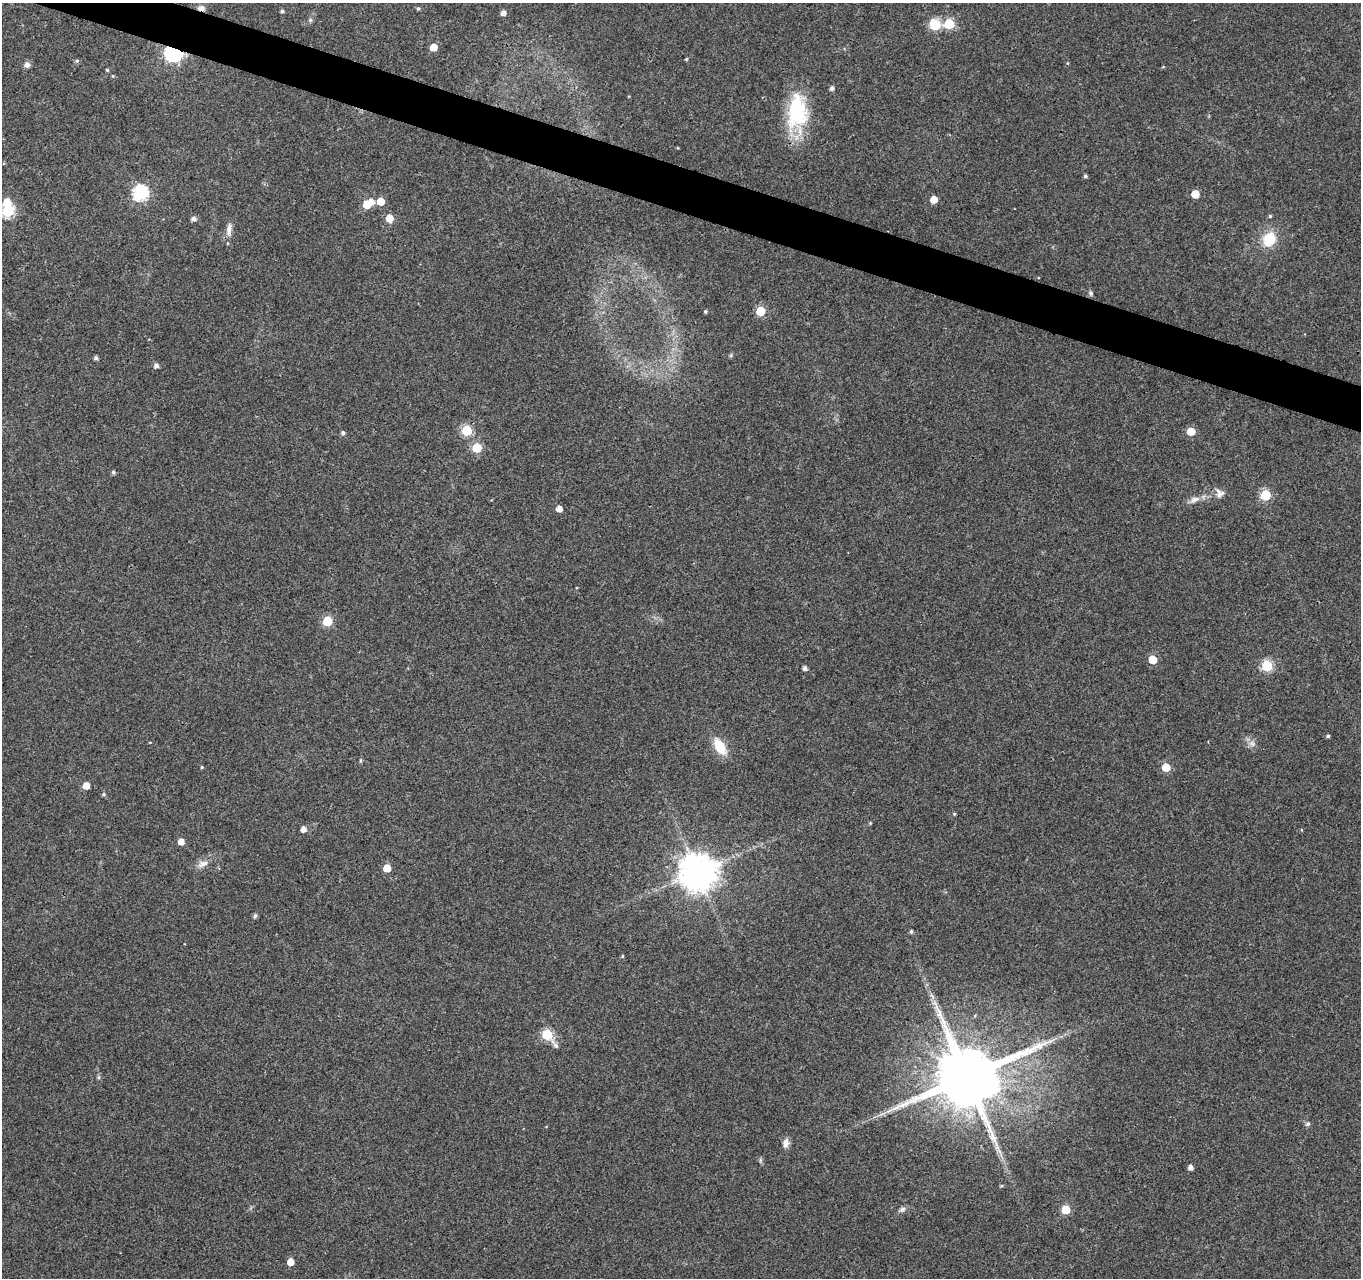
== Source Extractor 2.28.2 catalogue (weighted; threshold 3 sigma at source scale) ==
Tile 11 of 4 x 4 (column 3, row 3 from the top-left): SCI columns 2721-4079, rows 1492-2767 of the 5450 x 5597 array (HDU 1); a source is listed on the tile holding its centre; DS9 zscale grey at full resolution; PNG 1363 x 1280 px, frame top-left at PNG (2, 3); no overlay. Shown black and unused: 3% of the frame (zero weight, under 3 of 4 exposures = <1% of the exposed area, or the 3 px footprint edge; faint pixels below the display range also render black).
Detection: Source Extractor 2.28.2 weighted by HDU 2 'WHT'; one run over the whole footprint, this tile lists its part. Background 0.0376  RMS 0.0033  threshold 0.015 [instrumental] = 3 sigma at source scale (4.5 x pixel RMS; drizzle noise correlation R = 1.50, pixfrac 1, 0.0396/0.0396 arcsec/px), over >= 5 px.
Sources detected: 78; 1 inside a brighter object's white glare — not listed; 1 inside a brighter listed object's ellipse — not listed separately; the other 76 listed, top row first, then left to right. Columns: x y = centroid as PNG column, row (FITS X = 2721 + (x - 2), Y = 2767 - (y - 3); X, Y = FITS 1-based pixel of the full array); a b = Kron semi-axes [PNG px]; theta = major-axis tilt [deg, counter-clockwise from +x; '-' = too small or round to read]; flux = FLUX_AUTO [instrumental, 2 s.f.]
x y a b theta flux
201 8 9 6 -10 1.5
418 9 4 4 - 0.46
282 11 4 4 - 0.61
503 13 4 4 - 1.8
310 20 6 5 - 0.58
935 24 7 6 - 21
949 24 6 6 - 18
433 47 5 5 - 5.5
173 53 7 6 - 120
686 59 4 3 - 0.37
77 61 6 5 - 0.58
27 65 7 7 - 1.4
107 70 4 4 - 0.42
113 76 4 4 - 0.36
832 88 5 5 - 1
797 112 46 24 89 24
1085 176 4 4 - 0.61
140 193 7 7 - 63
1195 194 5 5 - 7
934 199 5 5 - 4.4
380 201 5 5 - 5.7
367 204 6 6 - 7.2
8 211 6 6 - 37
1270 216 4 4 - 0.39
389 218 6 6 - 4.6
193 219 6 5 - 1.3
229 229 20 7 85 2.4
1269 239 15 13 58 9
1091 293 7 5 -71 0.63
705 311 4 4 - 0.55
761 311 5 5 - 15
96 358 4 4 - 0.93
156 366 6 5 - 1.2
467 430 6 6 - 22
1191 431 5 5 - 6.8
343 433 5 5 - 0.81
477 448 6 5 - 13
113 472 5 4 - 0.73
1219 493 13 10 -72 2
1265 495 6 6 - 18
1194 499 15 7 23 2.2
559 509 5 5 - 2.5
327 621 6 6 - 17
1152 659 5 5 - 8.8
1267 666 6 6 - 25
805 668 4 4 - 1.1
1328 736 4 4 - 0.59
1252 743 10 8 -32 1.6
720 746 16 9 -58 9.1
202 767 4 3 - 0.37
1166 767 5 5 - 8.2
86 785 5 5 - 3.8
103 794 6 5 - 0.53
954 814 4 3 - 0.35
870 823 4 4 - 0.3
303 829 5 5 - 2
181 841 5 5 - 2.7
203 864 16 8 19 2.3
387 868 5 5 - 5.8
697 872 10 10 - 800
255 916 5 5 - 0.79
911 931 4 4 - 0.63
622 956 4 4 - 0.36
935 1003 9 4 -71 1.3
547 1035 9 6 -51 22
99 1077 6 4 -90 0.52
967 1077 18 16 29 3500
1308 1124 6 6 - 0.82
786 1143 12 7 79 1.9
999 1151 8 5 -45 1.1
760 1160 7 4 90 0.55
1190 1167 4 4 - 1.7
1001 1186 5 3 - 0.36
902 1209 9 6 13 1.1
1066 1210 5 5 - 9.9
290 1262 5 5 - 4
Overlapping masked pixels (flux is a lower limit): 2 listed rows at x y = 201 8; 173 53